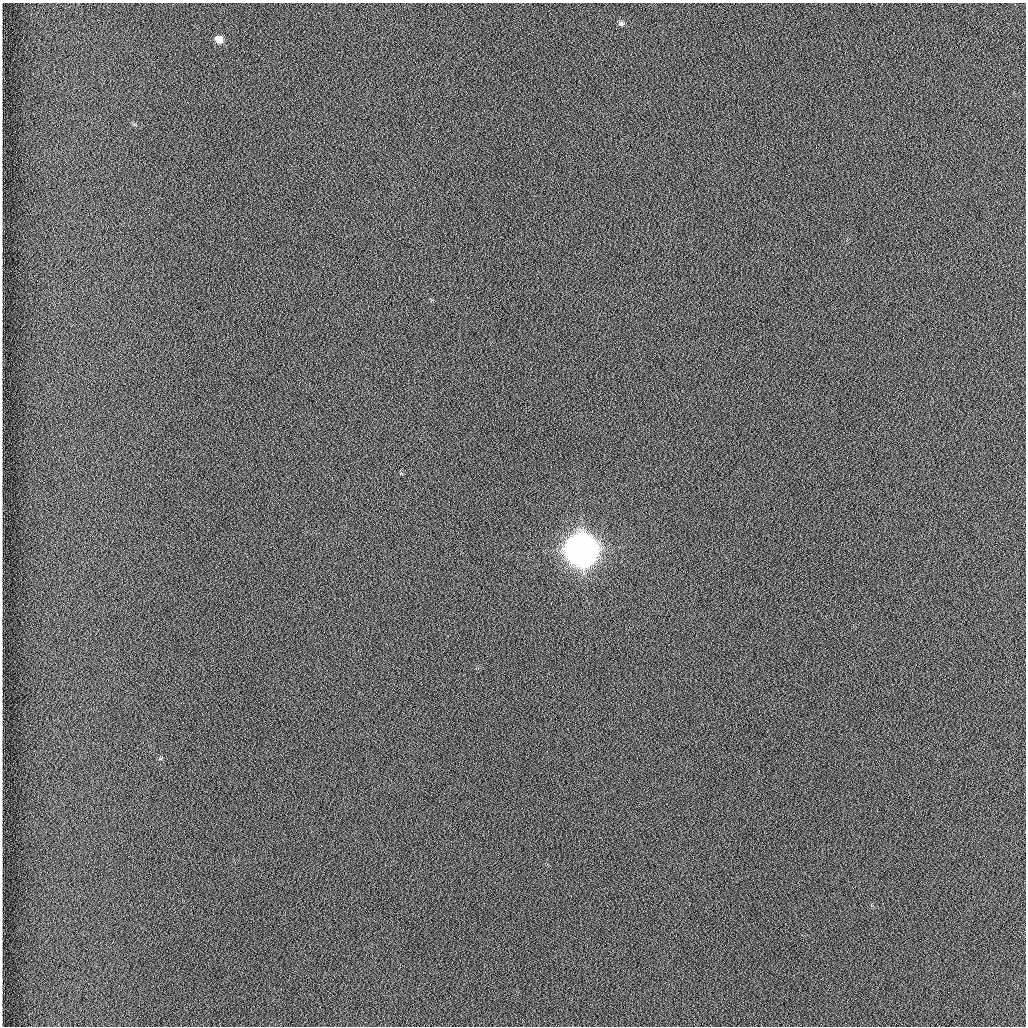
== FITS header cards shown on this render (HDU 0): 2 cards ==
NAXIS1  =                 1024 /fastest changing axis
NAXIS2  =                 1024 /next to fastest changing axis

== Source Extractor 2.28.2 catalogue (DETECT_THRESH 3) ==
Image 1024 x 1024 px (HDU 0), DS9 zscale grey, 1 PNG px = 1 image px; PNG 1028 x 1028 px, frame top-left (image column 1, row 1024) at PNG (2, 3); no overlay
Background 1260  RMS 5.9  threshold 17.7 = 3 sigma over >= 5 px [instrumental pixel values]
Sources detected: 4; all 4 listed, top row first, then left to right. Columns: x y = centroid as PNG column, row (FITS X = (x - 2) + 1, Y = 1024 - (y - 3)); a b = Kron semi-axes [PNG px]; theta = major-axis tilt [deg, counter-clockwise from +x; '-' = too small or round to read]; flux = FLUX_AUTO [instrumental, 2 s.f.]
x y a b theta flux
621 23 7 5 -57 7.5e+02
219 39 7 6 - 3.5e+03
581 550 12 10 -46 1.0e+06
631 994 2 2 - 2.3e+02